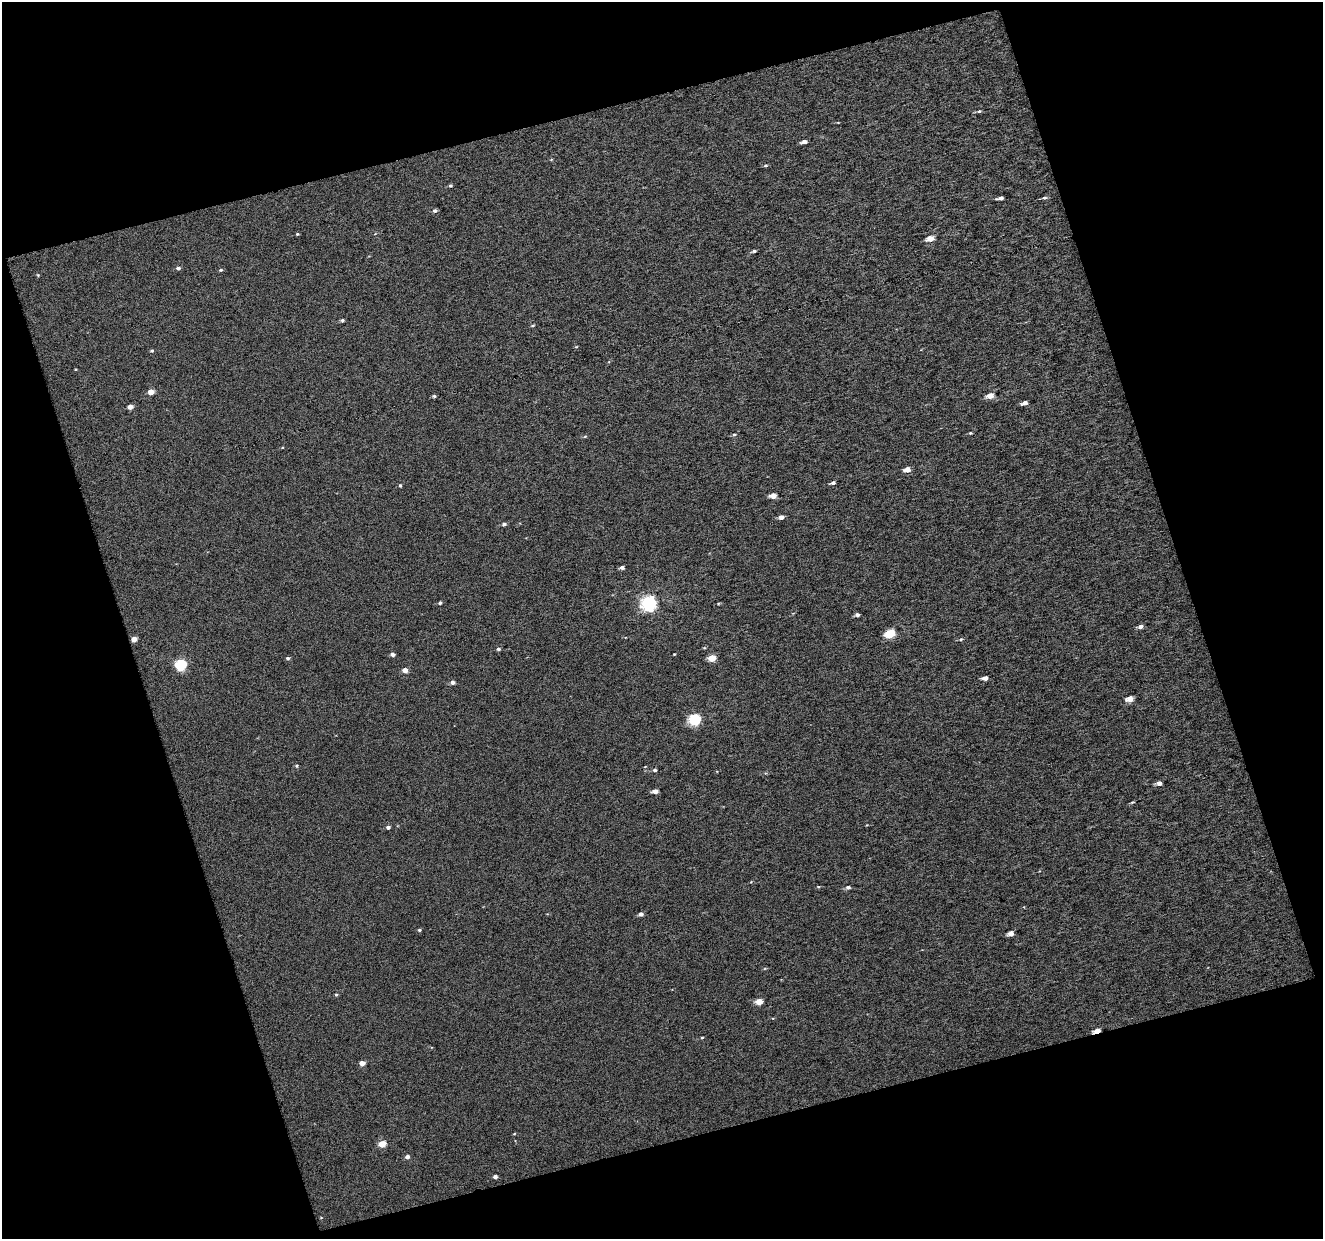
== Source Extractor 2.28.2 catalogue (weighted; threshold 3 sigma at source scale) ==
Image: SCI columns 1-1321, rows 20-1256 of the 1323 x 1280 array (HDU 1 of 3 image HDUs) = the unmasked area's bounding box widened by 8 px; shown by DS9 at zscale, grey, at full resolution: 1 PNG px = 1 image px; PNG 1325 x 1241 px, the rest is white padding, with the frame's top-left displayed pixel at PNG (2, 2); no overlay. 36% of this frame is shown black and not used: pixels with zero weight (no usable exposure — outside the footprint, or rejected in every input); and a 3 px margin inside the footprint's outer edge (the drizzle kernel's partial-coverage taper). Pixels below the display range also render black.
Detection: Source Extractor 2.28.2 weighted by HDU 2 'WHT'. Background 0.00649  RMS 0.1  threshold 0.41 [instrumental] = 3 sigma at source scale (4.09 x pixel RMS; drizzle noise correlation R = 1.36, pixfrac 0.8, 0.0396/0.0396 arcsec/px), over >= 5 px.
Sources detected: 69; all 69 listed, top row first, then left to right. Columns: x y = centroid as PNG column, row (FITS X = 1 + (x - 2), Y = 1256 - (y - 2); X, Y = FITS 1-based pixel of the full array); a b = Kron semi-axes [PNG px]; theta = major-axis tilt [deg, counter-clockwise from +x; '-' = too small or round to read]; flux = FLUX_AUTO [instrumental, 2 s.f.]
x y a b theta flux
979 111 5 4 - 14
804 142 5 3 - 44
765 166 5 4 - 12
450 186 4 4 - 13
1000 198 6 3 10 34
1044 198 6 4 9 18
435 211 5 5 - 19
297 234 4 4 - 9
930 238 5 4 - 150
754 251 5 3 - 18
178 268 5 4 - 20
221 270 5 3 - 12
342 320 4 4 - 14
533 325 5 3 - 9.5
576 347 5 3 - 6.8
152 351 5 4 - 10
151 392 4 4 - 92
434 396 4 4 - 14
990 396 5 4 - 100
1025 403 5 4 - 59
130 407 4 4 - 53
970 433 4 3 - 8.8
734 434 5 3 - 11
585 437 5 3 - 10
907 469 5 4 - 84
833 483 5 4 - 23
400 486 4 3 - 11
773 496 5 4 - 93
781 517 4 4 - 49
504 524 5 4 - 21
622 568 4 3 - 30
440 603 4 4 - 14
649 603 6 6 - 2100
857 615 5 4 - 24
1140 627 5 4 - 41
890 634 5 5 - 450
134 639 4 4 - 67
960 639 5 4 - 12
498 649 5 4 - 17
674 654 3 2 - 5.8
393 655 4 3 - 31
288 658 5 4 - 15
712 658 5 4 - 190
180 665 6 5 - 770
405 670 4 4 - 63
985 678 4 4 - 48
452 682 5 4 - 31
1130 699 5 4 - 110
694 720 6 5 - 940
297 766 4 4 - 11
654 770 4 3 - 18
1159 783 4 4 - 58
655 791 5 4 - 57
1132 802 5 4 - 10
388 827 5 4 - 20
818 887 5 3 - 8.4
848 887 6 5 - 21
641 914 4 4 - 35
419 930 4 4 - 13
1011 933 5 4 - 68
336 995 4 4 - 12
759 1002 5 4 - 140
1097 1031 5 3 - 130
702 1038 4 3 - 9.3
362 1063 4 4 - 70
514 1134 4 3 - 7.1
382 1144 5 4 - 170
407 1157 5 5 - 29
495 1177 4 4 - 28
Overlapping masked pixels (flux is a lower limit): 1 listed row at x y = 1097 1031